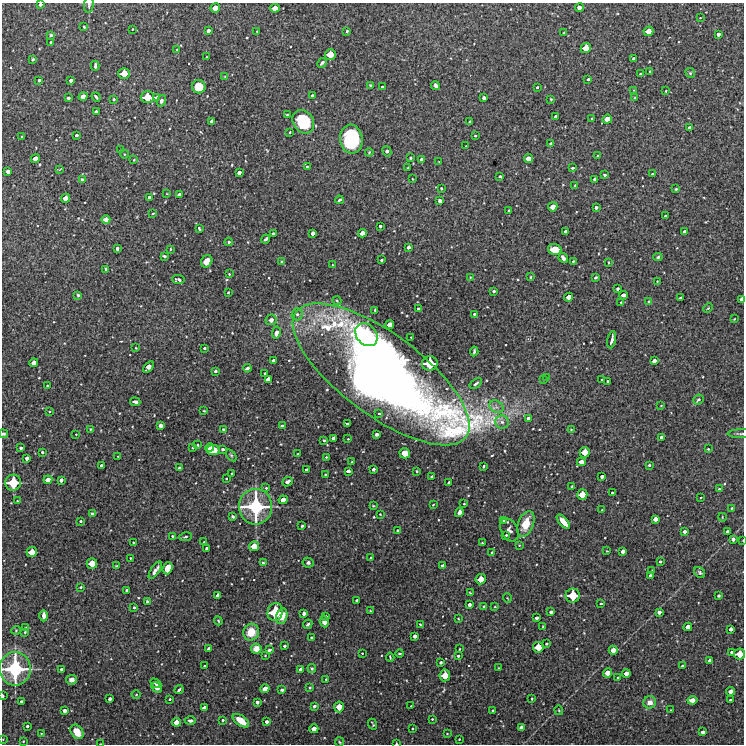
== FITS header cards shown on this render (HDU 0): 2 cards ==
NAXIS1  =                  742 /Length X axis
NAXIS2  =                  742 /Length Y axis

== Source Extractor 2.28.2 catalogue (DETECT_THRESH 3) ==
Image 742 x 742 px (HDU 0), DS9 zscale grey, 1 PNG px = 1 image px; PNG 746 x 746 px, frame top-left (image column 1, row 742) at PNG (2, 3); each listed source drawn as its Kron ellipse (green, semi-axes under 4 px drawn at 4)
Background 3820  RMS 240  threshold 705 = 3 sigma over >= 5 px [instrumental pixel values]
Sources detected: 404; all 404 listed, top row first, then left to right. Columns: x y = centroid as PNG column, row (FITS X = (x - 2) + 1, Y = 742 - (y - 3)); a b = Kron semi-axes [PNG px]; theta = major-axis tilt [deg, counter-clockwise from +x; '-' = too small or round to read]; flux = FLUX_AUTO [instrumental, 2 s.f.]
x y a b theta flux
40 4 3 3 - 4.0e+04
89 5 8 5 83 3.4e+04
215 8 5 4 - 1.5e+05
275 8 5 4 - 1.4e+05
579 8 4 4 - 7.9e+04
700 18 3 2 - 9.7e+03
84 27 3 3 - 1.7e+04
132 29 3 2 - 1.3e+04
208 31 4 3 - 6.4e+04
257 31 3 2 - 8.8e+03
347 31 3 3 - 2.0e+04
648 31 5 4 - 1.6e+05
564 33 3 3 - 2.2e+04
718 34 4 3 - 5.6e+04
51 35 4 4 - 2.5e+04
51 42 3 3 - 3.0e+04
586 48 5 5 - 1.9e+05
177 49 2 2 - 1.3e+04
330 55 5 5 - 2.3e+05
206 57 2 2 - 1.4e+04
33 59 3 3 - 2.2e+04
634 59 4 4 - 7.5e+04
322 63 5 3 - 2.9e+04
95 66 5 3 - 4.3e+04
650 71 3 2 - 1.7e+04
124 73 5 5 - 2.2e+05
690 73 5 4 - 2.1e+04
640 74 3 2 - 1.4e+04
225 76 3 2 - 1.2e+04
588 79 3 3 - 3.0e+04
39 80 3 3 - 2.8e+04
71 80 3 3 - 5.2e+04
371 85 4 3 - 2.5e+04
435 85 4 3 - 5.9e+04
199 87 7 6 - 3.3e+05
382 87 3 3 - 3.2e+04
537 87 3 3 - 2.0e+04
634 90 2 2 - 9.2e+03
666 91 3 2 - 1.5e+04
83 96 4 4 - 1.2e+05
312 96 4 3 - 5.7e+04
96 97 5 3 - 4.0e+04
147 97 6 6 - 3.0e+05
68 98 3 3 - 3.8e+04
156 98 4 4 - 5.0e+04
484 98 3 3 - 4.7e+04
635 98 3 2 - 1.8e+04
114 99 3 2 - 1.5e+04
551 99 4 4 - 1.8e+04
161 101 6 4 72 3.7e+04
96 112 3 3 - 4.6e+04
288 115 4 2 - 1.8e+04
556 117 3 3 - 5.2e+04
592 118 3 2 - 1.8e+04
607 119 5 4 - 1.4e+05
212 121 3 3 - 4.6e+04
303 122 12 10 -56 7.9e+05
470 122 3 2 - 1.7e+04
690 127 3 3 - 5.1e+04
290 132 2 2 - 1.4e+04
76 135 3 3 - 3.8e+04
22 136 2 2 - 1.1e+04
475 136 3 2 - 1.7e+04
351 139 14 11 -83 1.0e+06
551 143 3 3 - 2.8e+04
466 146 2 2 - 8.4e+03
120 150 4 2 - 9.7e+03
387 151 5 4 - 5.5e+04
369 152 4 3 - 1.5e+04
124 154 4 3 - 1.2e+04
597 156 3 2 - 1.4e+04
35 158 4 4 - 1.3e+05
410 158 3 3 - 2.2e+04
528 158 4 4 - 1.3e+05
422 159 3 3 - 2.9e+04
134 160 3 2 - 1.3e+04
439 162 3 2 - 8.9e+03
307 167 3 2 - 1.6e+04
408 168 3 3 - 2.3e+04
573 168 3 3 - 2.5e+04
60 169 4 2 - 1.1e+04
8 171 4 4 - 7.7e+04
239 173 4 3 - 6.2e+04
652 174 3 2 - 1.8e+04
605 175 3 3 - 2.9e+04
500 176 3 3 - 1.8e+04
82 179 4 3 - 2.0e+04
412 179 3 2 - 1.0e+04
595 179 4 3 - 6.5e+04
575 186 4 2 - 1.9e+04
441 188 3 2 - 2.1e+04
676 189 3 3 - 1.6e+04
167 194 4 2 - 9.7e+03
179 195 4 3 - 7.3e+04
149 197 3 3 - 4.7e+04
65 198 5 4 - 1.4e+05
339 200 4 3 - 3.3e+04
440 201 4 4 - 7.1e+04
553 207 5 4 - 1.4e+05
596 207 4 3 - 5.2e+04
509 211 3 3 - 3.1e+04
153 213 3 2 - 1.3e+04
665 216 3 3 - 2.1e+04
106 220 4 4 - 7.0e+04
380 226 3 3 - 3.4e+04
199 228 4 2 - 2.0e+04
566 232 4 4 - 7.8e+04
685 232 4 3 - 7.2e+04
312 233 4 3 - 7.0e+04
362 233 4 4 - 1.1e+05
273 234 4 3 - 5.3e+04
266 239 4 3 - 3.5e+04
229 242 4 3 - 1.9e+04
408 247 4 3 - 5.2e+04
117 248 3 3 - 4.4e+04
170 249 3 2 - 1.5e+04
555 249 7 5 -16 2.4e+05
164 256 4 2 - 3.0e+04
658 257 5 4 - 2.2e+04
563 258 5 3 - 7.7e+04
381 260 3 3 - 2.9e+04
207 261 6 5 - 1.5e+05
282 261 4 2 - 1.4e+04
573 261 3 3 - 1.8e+04
608 262 3 2 - 1.4e+04
333 265 3 2 - 1.3e+04
106 269 3 3 - 2.5e+04
229 274 3 2 - 1.4e+04
470 277 3 2 - 9.4e+03
530 277 3 3 - 1.6e+04
595 277 4 3 - 2.6e+04
178 279 6 3 -5 4.2e+04
657 281 3 2 - 1.1e+04
617 289 3 3 - 3.5e+04
494 291 3 3 - 3.1e+04
228 292 3 2 - 1.6e+04
78 295 3 3 - 2.1e+04
624 295 4 3 - 7.6e+04
569 297 4 4 - 1.2e+05
681 298 4 3 - 5.3e+04
742 299 4 3 - 1.0e+05
337 301 4 3 - 1.4e+04
649 301 4 3 - 1.3e+04
621 302 3 2 - 1.1e+04
708 308 5 3 - 1.5e+04
418 309 3 3 - 2.4e+04
375 310 3 3 - 1.9e+04
297 314 6 5 - 4.2e+04
474 314 3 3 - 2.0e+04
734 319 3 2 - 1.0e+04
271 320 6 5 - 9.6e+04
390 325 4 4 - 1.2e+05
276 333 6 4 79 7.4e+04
366 335 12 10 -50 9.2e+05
411 337 3 2 - 1.4e+04
612 340 9 3 79 6.5e+04
136 348 3 2 - 1.2e+04
204 348 3 3 - 2.5e+04
474 351 5 3 - 2.6e+04
273 361 4 3 - 5.4e+04
654 361 4 4 - 8.2e+04
34 363 4 4 - 1.2e+05
430 363 8 7 - 4.4e+05
148 367 6 4 53 1.4e+05
247 368 4 3 - 3.0e+04
215 371 3 3 - 3.7e+04
265 373 3 3 - 1.6e+04
381 374 106 41 -36 2.8e+07
547 378 3 3 - 1.4e+04
268 379 4 4 - 8.4e+04
544 380 3 2 - 1.2e+04
602 380 3 3 - 3.1e+04
608 381 3 2 - 1.8e+04
476 384 7 4 34 3.6e+04
47 386 3 2 - 1.6e+04
698 400 5 4 - 3.6e+04
135 402 5 3 - 6.2e+04
661 406 3 2 - 9.5e+03
496 407 7 5 -37 6.4e+04
49 411 4 3 - 1.2e+04
204 411 3 2 - 1.3e+04
379 413 3 3 - 1.7e+04
528 418 4 3 - 5.4e+04
502 422 7 6 - 5.9e+04
347 424 3 3 - 3.3e+04
282 425 4 2 - 2.0e+04
161 426 4 4 - 5.4e+04
90 429 3 3 - 1.2e+04
223 429 4 4 - 2.0e+04
571 429 4 3 - 1.4e+04
3 434 4 4 - 3.5e+04
76 434 2 2 - 9.4e+03
376 434 3 3 - 4.9e+04
740 434 13 3 1 3.1e+04
661 437 4 3 - 4.8e+04
334 438 4 4 - 7.2e+04
348 439 3 2 - 1.3e+04
324 440 4 3 - 1.8e+04
198 445 3 2 - 1.5e+04
21 448 3 3 - 3.7e+04
193 448 3 3 - 1.6e+04
210 448 4 4 - 1.1e+05
223 449 3 3 - 3.9e+04
708 449 3 3 - 1.5e+04
213 450 6 5 - 2.2e+05
42 452 3 3 - 2.2e+04
585 452 5 5 - 2.2e+05
405 453 5 5 - 1.5e+05
298 454 3 2 - 1.6e+04
231 455 7 3 -54 2.0e+04
118 456 3 2 - 9.8e+03
326 457 3 2 - 1.3e+04
27 458 4 3 - 6.6e+04
352 462 3 2 - 1.5e+04
581 462 4 4 - 1.1e+05
101 465 3 3 - 2.7e+04
649 465 3 3 - 2.6e+04
483 466 3 2 - 1.9e+04
180 468 3 3 - 4.8e+04
373 469 3 3 - 4.8e+04
306 470 3 3 - 4.1e+04
348 471 4 3 - 4.4e+04
417 471 3 2 - 1.4e+04
232 473 3 2 - 1.3e+04
325 474 3 2 - 1.4e+04
432 477 4 3 - 4.5e+04
602 477 4 3 - 5.0e+04
226 478 2 2 - 1.3e+04
48 480 4 4 - 1.2e+05
61 480 4 3 - 5.5e+04
287 482 5 4 - 4.6e+04
13 483 8 8 - 5.0e+05
449 483 4 3 - 5.5e+04
572 486 2 2 - 1.1e+04
266 488 4 4 - 2.2e+04
719 489 4 3 - 1.5e+04
612 493 3 3 - 2.4e+04
582 495 5 5 - 2.1e+05
701 497 3 2 - 1.3e+04
283 500 4 4 - 1.2e+05
17 501 3 2 - 1.0e+04
464 504 2 2 - 1.4e+04
433 505 3 3 - 1.2e+04
373 506 3 2 - 1.3e+04
256 507 18 16 -87 1.4e+06
732 508 3 3 - 1.3e+04
602 510 3 3 - 1.6e+04
459 512 5 3 - 8.8e+04
92 514 4 3 - 2.4e+04
380 514 3 2 - 1.1e+04
233 517 3 3 - 2.6e+04
722 517 4 2 - 1.0e+04
655 519 4 4 - 8.9e+04
503 520 3 2 - 1.5e+04
80 521 4 3 - 2.2e+04
563 522 9 4 -49 2.1e+05
526 524 13 7 68 3.2e+05
302 526 3 3 - 1.9e+04
398 530 3 2 - 1.9e+04
509 530 12 8 -63 8.0e+04
685 532 3 3 - 5.7e+04
728 532 4 4 - 8.2e+04
506 535 3 3 - 2.1e+04
172 536 4 3 - 1.7e+04
185 537 6 3 9 2.2e+04
733 539 4 4 - 5.8e+04
743 540 2 2 - 1.1e+04
204 542 3 3 - 1.6e+04
133 543 2 2 - 1.3e+04
482 543 3 2 - 1.5e+04
519 545 3 2 - 1.1e+04
254 546 5 5 - 1.8e+05
207 549 4 3 - 5.9e+04
607 551 2 2 - 8.9e+03
623 551 4 3 - 7.0e+04
32 552 5 5 - 2.0e+05
492 552 4 2 - 1.4e+04
130 558 2 2 - 1.1e+04
370 558 2 2 - 1.4e+04
660 562 3 3 - 2.0e+04
92 563 5 5 - 2.1e+05
263 563 4 3 - 2.4e+04
308 563 5 5 - 3.7e+04
117 566 3 2 - 1.3e+04
443 566 4 3 - 6.3e+04
168 568 6 5 - 2.2e+05
155 570 10 3 56 6.8e+04
652 571 3 2 - 1.5e+04
700 572 6 5 - 2.6e+04
650 575 4 3 - 2.5e+04
481 579 5 5 - 1.9e+05
81 587 3 2 - 1.9e+04
127 591 3 3 - 4.9e+04
470 593 3 2 - 1.4e+04
218 595 4 4 - 9.0e+04
573 596 7 7 - 3.9e+05
719 596 3 3 - 3.4e+04
507 598 5 3 - 1.2e+04
147 601 4 4 - 2.8e+04
357 601 3 3 - 4.6e+04
601 603 3 2 - 1.6e+04
469 605 4 3 - 5.2e+04
134 607 3 3 - 2.0e+04
484 607 3 3 - 3.1e+04
495 607 4 2 - 1.2e+04
370 611 3 2 - 1.8e+04
275 612 9 7 79 5.8e+05
551 612 4 3 - 4.6e+04
659 612 4 4 - 6.3e+04
304 613 4 3 - 5.7e+04
44 616 6 3 -90 9.2e+04
282 616 8 5 76 1.9e+05
326 616 3 2 - 2.2e+04
537 618 3 3 - 5.2e+04
458 619 4 3 - 1.2e+04
218 621 4 3 - 1.9e+04
324 621 6 4 -82 1.1e+05
308 624 5 4 - 2.9e+04
420 624 2 2 - 1.3e+04
26 627 4 3 - 1.7e+04
543 627 3 3 - 2.5e+04
688 627 4 4 - 1.2e+05
731 629 4 3 - 6.1e+04
16 630 5 3 - 1.2e+04
25 632 3 3 - 1.4e+04
251 632 8 8 - 2.7e+05
415 636 4 3 - 6.6e+04
311 637 3 2 - 1.9e+04
546 644 3 3 - 2.6e+04
284 646 3 3 - 3.0e+04
538 647 5 5 - 2.1e+05
209 649 4 3 - 6.5e+04
256 649 5 5 - 1.3e+05
459 649 3 2 - 1.2e+04
269 650 4 3 - 3.9e+04
613 650 4 4 - 1.2e+05
732 652 4 3 - 5.3e+04
362 653 3 2 - 1.5e+04
400 654 4 2 - 1.6e+04
740 654 5 5 - 2.2e+05
265 656 3 3 - 1.4e+04
458 656 3 3 - 2.9e+04
390 657 4 3 - 1.8e+04
710 661 4 4 - 9.2e+04
441 662 3 3 - 2.9e+04
205 666 3 3 - 2.5e+04
682 666 3 3 - 4.3e+04
312 668 4 3 - 1.9e+04
498 668 4 2 - 9.9e+03
15 669 17 15 87 1.4e+06
62 669 3 3 - 4.1e+04
301 669 4 4 - 7.1e+04
608 673 5 4 - 1.4e+05
626 674 4 4 - 9.6e+04
445 675 6 5 - 2.2e+05
618 677 2 2 - 1.1e+04
326 679 3 3 - 2.1e+04
71 680 5 4 - 6.8e+04
156 683 6 3 -31 7.5e+04
157 687 6 4 -45 8.1e+04
310 688 3 3 - 1.8e+04
265 689 4 4 - 1.2e+05
179 690 4 2 - 3.4e+04
282 690 3 3 - 3.3e+04
731 691 4 4 - 1.0e+05
136 695 4 3 - 1.3e+04
3 696 4 2 - 5.6e+04
110 699 4 3 - 4.8e+04
170 699 3 2 - 1.9e+04
532 699 3 2 - 1.6e+04
692 700 5 4 - 1.1e+05
730 700 3 3 - 2.7e+04
21 701 3 3 - 2.4e+04
257 702 3 3 - 4.8e+04
650 702 6 6 - 9.9e+04
314 706 4 3 - 3.0e+04
411 706 2 2 - 9.7e+03
339 707 5 5 - 1.8e+05
204 708 4 4 - 8.6e+04
493 710 3 3 - 1.9e+04
559 710 5 3 - 1.5e+04
671 710 3 2 - 9.0e+03
64 711 4 3 - 5.4e+04
432 719 2 2 - 1.2e+04
223 720 3 3 - 2.3e+04
190 721 5 4 - 3.7e+04
241 721 9 5 -36 2.5e+05
176 722 4 4 - 1.1e+05
267 722 3 3 - 5.4e+04
373 724 6 3 -66 1.5e+04
27 726 3 3 - 3.4e+04
521 727 4 4 - 8.8e+04
314 729 4 4 - 1.2e+05
412 729 3 2 - 1.4e+04
77 732 8 6 -55 1.9e+05
703 732 4 3 - 5.1e+04
41 733 3 2 - 1.1e+04
447 733 3 2 - 1.1e+04
3 739 2 2 - 8.8e+03
459 739 3 2 - 1.1e+04
23 741 3 2 - 1.4e+04
339 742 5 3 - 1.4e+04
100 744 3 2 - 1.3e+04
396 744 2 2 - 1.3e+04
At the frame edge (FLAGS 8, measured only in part): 12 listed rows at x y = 40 4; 89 5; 742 299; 3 434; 740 434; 743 540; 740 654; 15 669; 3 696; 3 739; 100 744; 396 744